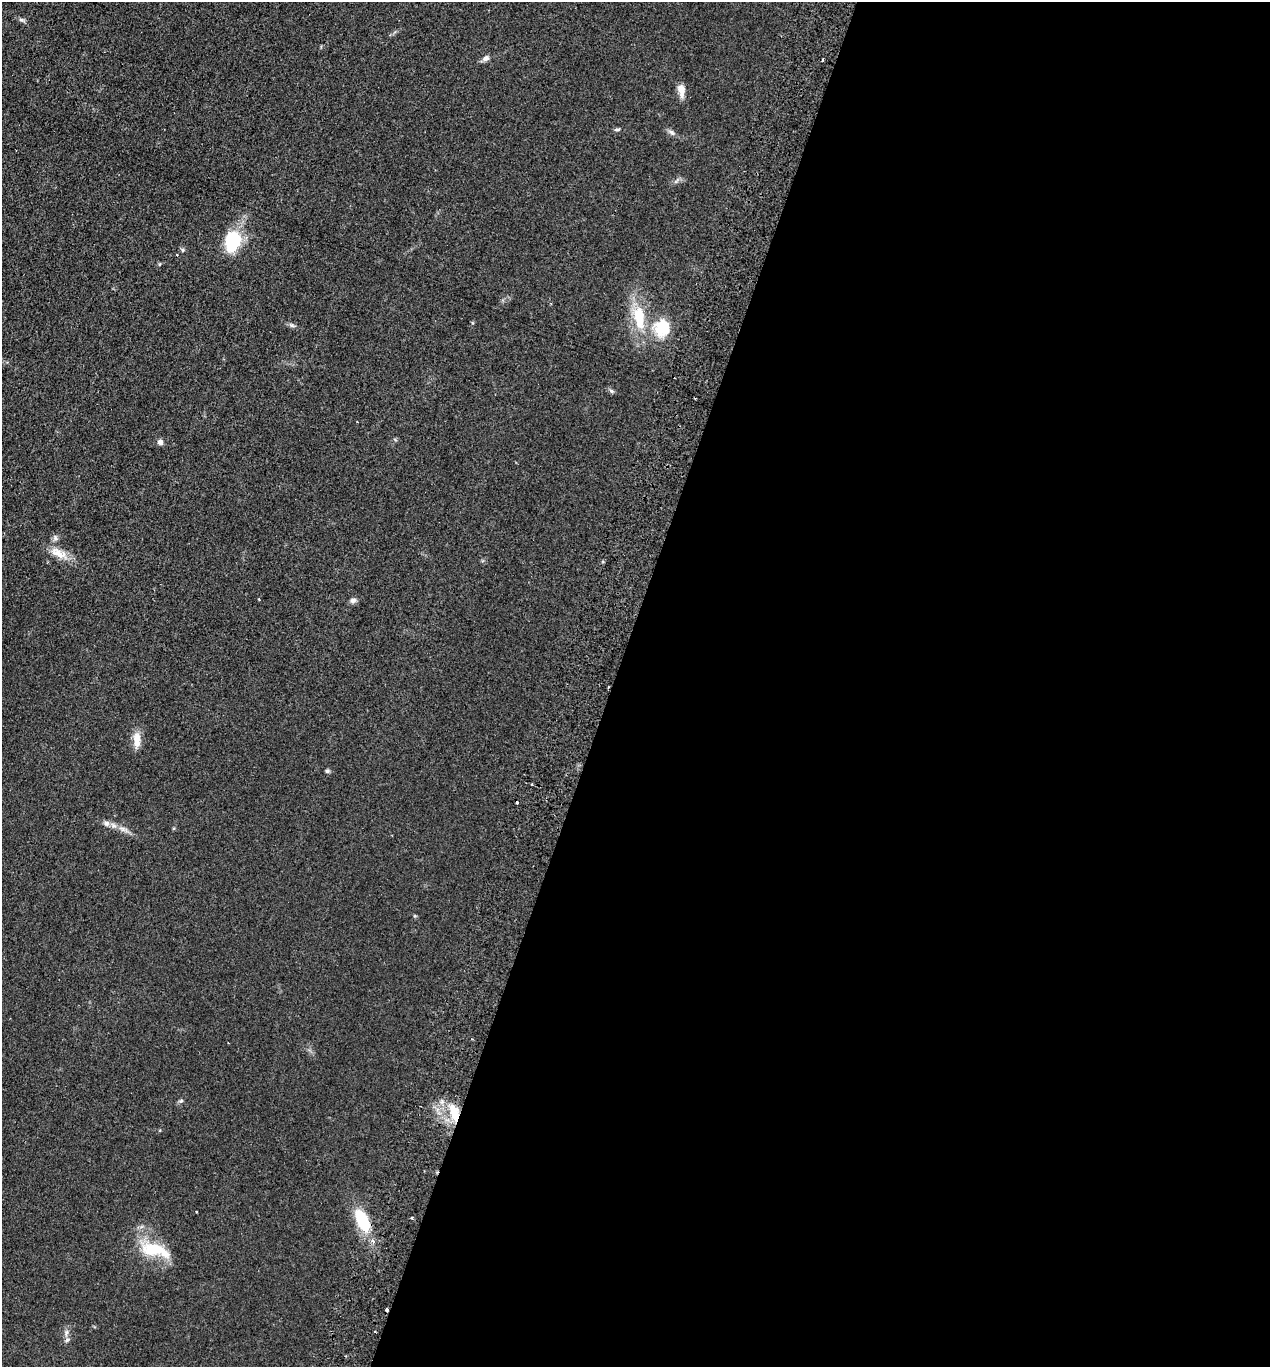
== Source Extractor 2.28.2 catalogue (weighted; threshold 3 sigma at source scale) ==
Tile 12 of 4 x 4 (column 4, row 3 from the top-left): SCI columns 4126-5393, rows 1390-2754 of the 5586 x 5508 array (HDU 1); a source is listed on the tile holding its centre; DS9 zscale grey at full resolution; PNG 1272 x 1369 px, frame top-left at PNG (2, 2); no overlay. Shown black and unused: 52% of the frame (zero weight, under 2 of 3 exposures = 3% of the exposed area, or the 3 px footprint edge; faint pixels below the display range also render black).
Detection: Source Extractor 2.28.2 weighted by HDU 2 'WHT'; one run over the whole footprint, this tile lists its part. Background 0.0768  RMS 0.0083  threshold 0.0373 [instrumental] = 3 sigma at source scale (4.5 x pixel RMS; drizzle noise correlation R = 1.50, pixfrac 1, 0.05/0.05 arcsec/px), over >= 5 px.
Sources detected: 35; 2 cosmic-ray / hot-pixel residue — not listed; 4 inside a brighter listed object's ellipse — not listed separately; the other 29 listed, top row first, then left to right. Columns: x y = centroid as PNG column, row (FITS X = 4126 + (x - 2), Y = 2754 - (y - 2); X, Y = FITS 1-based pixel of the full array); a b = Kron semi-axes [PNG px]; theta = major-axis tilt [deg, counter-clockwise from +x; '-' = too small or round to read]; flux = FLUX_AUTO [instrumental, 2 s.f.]
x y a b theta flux
21 20 9 4 -8 1.7
486 58 8 7 - 3.1
822 60 4 3 - 0.89
681 90 15 8 -82 7.6
617 130 9 4 5 1.4
672 132 9 6 -44 2.5
232 241 20 14 82 42
177 255 3 2 - 0.63
639 317 34 15 -83 31
292 325 7 5 -44 1.7
662 328 27 24 76 27
611 391 7 5 -23 1.6
160 442 7 6 - 3
55 538 8 6 -87 2.3
58 553 26 11 -25 12
259 599 3 2 - 0.66
353 600 8 7 - 2.5
137 738 18 11 -77 8.2
327 771 6 5 - 1.5
531 784 3 2 - 1.2
517 802 3 3 - 2.3
106 823 8 7 - 2.9
114 826 7 4 -18 2.3
123 829 9 5 -31 3
181 1101 6 5 - 1.4
453 1109 16 12 -44 14
362 1220 27 13 -65 31
153 1249 33 16 -4 28
66 1332 9 4 81 2.3